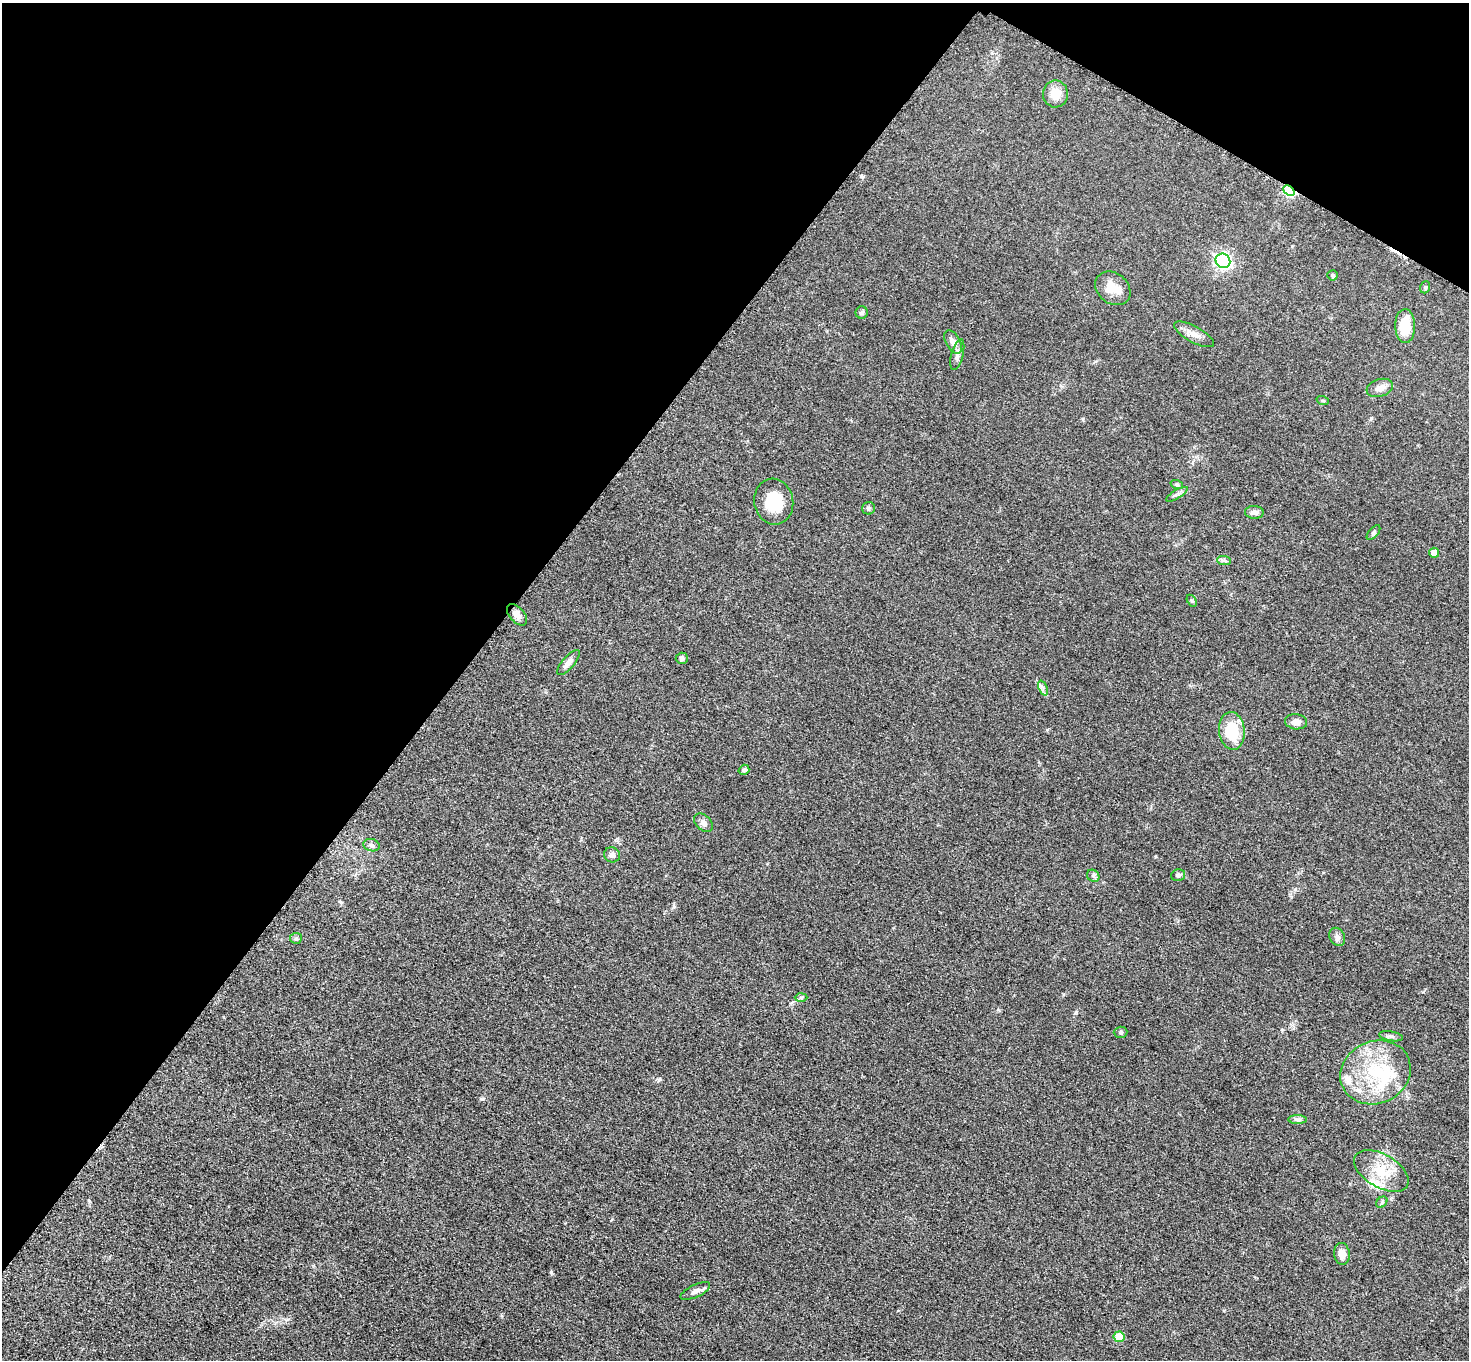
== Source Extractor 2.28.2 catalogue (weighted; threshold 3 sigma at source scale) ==
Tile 2 of 4 x 4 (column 2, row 1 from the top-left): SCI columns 1481-2947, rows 4237-5594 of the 5891 x 5895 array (HDU 1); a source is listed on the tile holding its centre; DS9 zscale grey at full resolution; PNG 1471 x 1362 px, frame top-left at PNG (2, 3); each listed source drawn as its Kron ellipse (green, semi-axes under 4 px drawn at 4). Shown black and unused: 35% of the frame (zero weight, under 3 of 5 exposures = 1% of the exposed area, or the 3 px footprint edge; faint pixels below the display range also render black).
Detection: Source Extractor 2.28.2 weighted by HDU 2 'WHT'; one run over the whole footprint, this tile lists its part. Background 0.0481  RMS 0.0052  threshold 0.0233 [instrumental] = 3 sigma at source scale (4.5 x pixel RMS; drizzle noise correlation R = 1.50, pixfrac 1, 0.05/0.05 arcsec/px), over >= 5 px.
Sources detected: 50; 4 inside a brighter listed object's ellipse — not listed separately; the other 46 listed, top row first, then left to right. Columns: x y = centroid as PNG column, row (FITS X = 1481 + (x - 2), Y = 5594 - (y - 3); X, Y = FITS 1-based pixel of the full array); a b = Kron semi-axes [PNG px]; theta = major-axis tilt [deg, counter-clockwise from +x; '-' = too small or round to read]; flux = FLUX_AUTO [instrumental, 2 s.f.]
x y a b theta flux
1055 94 13 12 - 6.7
1289 190 6 4 -41 42
1223 261 7 7 - 130
1332 275 5 5 - 0.99
1425 287 6 4 70 0.67
1113 288 19 15 -39 8
862 313 6 6 - 1
1405 326 17 10 -88 13
1194 334 22 8 -28 4.2
953 342 13 7 -62 3.3
957 355 16 6 75 2.2
1380 388 13 8 18 3.1
1323 401 6 4 -19 0.61
1177 485 6 4 -19 0.67
1177 494 12 3 31 1.2
774 502 23 19 -80 17
869 508 6 6 - 0.98
1254 512 9 6 -5 2.2
1374 533 9 4 50 0.99
1434 553 5 5 - 5.3
1224 560 7 4 -1 1.1
1192 601 6 4 -60 0.75
517 615 12 7 -49 2.9
682 658 6 5 - 1.4
568 663 16 6 49 2.8
1043 688 8 3 -68 1.1
1296 722 11 7 -6 3.4
1232 731 19 13 -85 17
744 770 5 5 - 1.3
703 823 11 7 -43 2.2
371 845 8 6 -15 1.3
612 855 8 7 - 2
1178 875 7 5 15 1.1
1093 876 7 5 -43 1.1
1337 937 9 7 -60 1.8
296 938 6 5 - 0.87
801 997 6 4 2 0.76
1120 1032 7 5 2 0.94
1391 1036 12 4 -9 1.4
1375 1072 36 31 26 35
1297 1119 9 4 0 1.3
1381 1171 30 16 -30 15
1382 1202 6 5 - 0.82
1342 1254 11 8 -83 4.1
695 1291 16 6 25 2.4
1119 1337 5 5 - 14
Overlapping masked pixels (flux is a lower limit): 1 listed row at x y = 1289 190
Unlisted compact peaks at least as high as the median listed source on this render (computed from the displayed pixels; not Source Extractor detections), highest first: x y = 551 1272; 481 1099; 862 177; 674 907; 660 1079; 1076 1012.